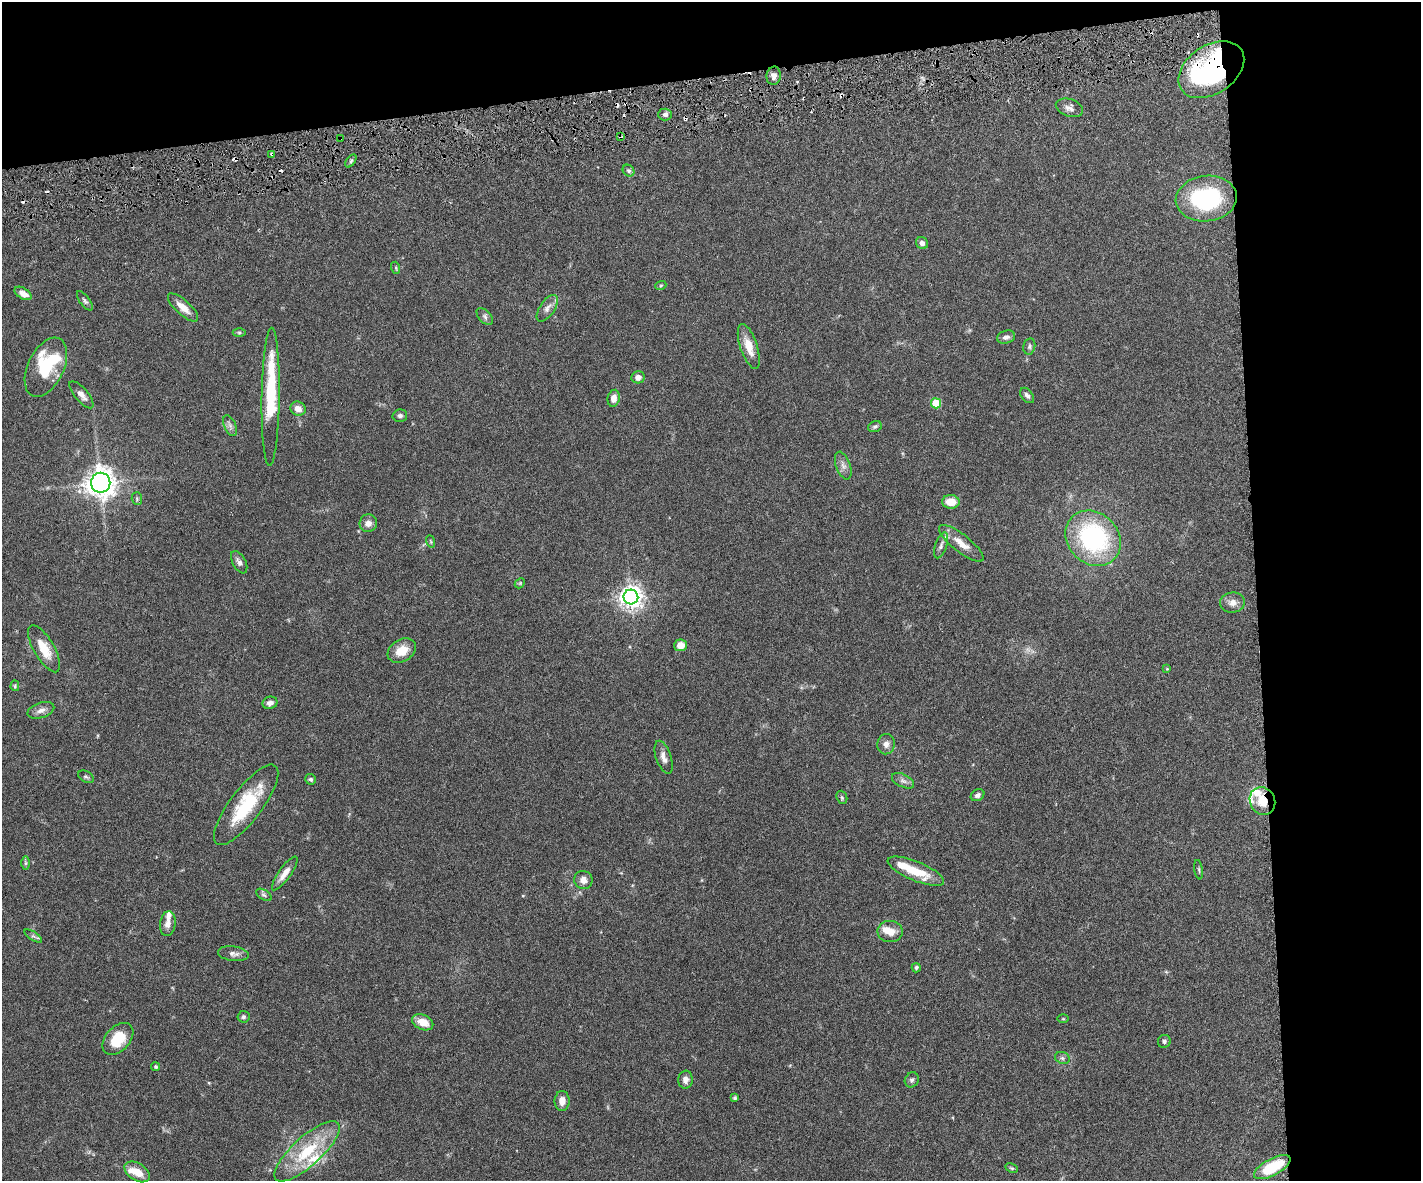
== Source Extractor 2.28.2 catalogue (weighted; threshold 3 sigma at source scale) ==
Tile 3 of 3 x 4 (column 3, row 1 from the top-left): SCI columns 2994-4412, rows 3597-4775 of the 4677 x 4892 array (HDU 1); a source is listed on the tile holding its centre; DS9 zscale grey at full resolution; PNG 1423 x 1183 px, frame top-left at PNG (2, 2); each listed source drawn as its Kron ellipse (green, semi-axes under 4 px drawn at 4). Shown black and unused: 18% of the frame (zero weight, under 3 of 6 exposures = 5% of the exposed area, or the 3 px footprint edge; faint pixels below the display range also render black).
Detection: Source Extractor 2.28.2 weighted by HDU 2 'WHT'; one run over the whole footprint, this tile lists its part. Background 0.0471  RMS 0.0026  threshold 0.0107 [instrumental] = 3 sigma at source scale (4.09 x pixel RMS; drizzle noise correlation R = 1.36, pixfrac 0.8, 0.05/0.05 arcsec/px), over >= 5 px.
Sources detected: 109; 10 cosmic-ray / hot-pixel residue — neither listed nor drawn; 11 inside a brighter listed object's ellipse — not listed separately; the other 88 listed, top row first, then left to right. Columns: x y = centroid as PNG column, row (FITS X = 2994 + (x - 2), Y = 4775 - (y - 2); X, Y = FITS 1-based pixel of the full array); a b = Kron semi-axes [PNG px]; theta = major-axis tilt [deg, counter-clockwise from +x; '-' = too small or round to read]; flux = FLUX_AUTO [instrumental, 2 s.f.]
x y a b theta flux
1211 70 36 24 34 47
774 76 9 7 81 1.3
1069 108 14 8 -19 1.4
665 114 7 6 - 0.71
620 136 3 2 - 0.31
340 139 3 2 - 0.3
272 154 3 3 - 0.42
351 161 7 4 53 0.45
629 171 6 5 - 0.61
1206 199 31 22 6 26
922 243 6 5 - 0.89
396 268 6 4 -72 0.32
661 285 5 3 - 0.28
23 293 9 5 -32 1.8
85 301 11 5 -53 0.6
183 307 19 7 -42 2.8
547 308 15 7 56 1.4
485 316 10 6 -47 0.69
239 332 6 4 0 0.35
1006 337 9 6 14 0.96
749 346 23 8 -72 3.8
1029 346 8 6 78 0.54
46 367 32 18 64 11
638 377 6 6 - 1.4
81 395 17 6 -49 1.5
1027 395 9 5 -52 0.7
271 397 69 9 89 16
614 398 8 6 78 1.7
936 403 5 5 - 7.9
298 409 8 7 - 1.8
400 416 7 6 - 0.61
230 426 11 5 -65 0.88
875 426 7 5 21 0.53
843 466 14 7 -70 1.3
101 483 10 9 - 270
137 499 6 5 - 0.4
951 502 8 7 - 3.5
368 523 9 8 - 1.5
1093 538 30 25 -44 32
430 541 6 4 -70 0.31
961 543 27 8 -38 3.2
941 545 13 6 71 0.92
239 562 12 6 -61 0.97
520 583 6 4 47 0.29
631 597 7 7 - 190
1232 603 12 10 7 1.8
681 645 6 6 - 2.7
44 649 26 10 -60 4.8
402 651 15 11 31 4.1
1167 669 4 4 - 0.22
15 686 5 4 - 0.3
270 703 7 6 - 1.1
41 710 14 7 18 1.4
886 744 10 9 - 1.4
664 757 17 7 -71 1.6
86 777 8 5 -28 0.48
311 779 5 5 - 0.52
903 781 12 6 -25 0.98
977 795 7 5 33 0.76
842 797 7 5 -70 0.42
1262 801 14 12 -65 3.8
246 805 49 16 53 14
26 863 7 4 90 0.44
1199 870 10 3 -81 0.38
916 871 30 9 -22 6.4
285 873 20 6 54 2.2
583 880 9 9 - 1.6
264 895 9 5 -31 0.49
168 924 13 7 81 1.5
890 932 12 10 -3 2.6
33 936 10 4 -32 0.53
233 954 15 7 -7 1.2
916 968 5 4 - 0.41
243 1017 6 6 - 0.46
1063 1019 5 3 - 0.21
423 1022 11 7 -24 3.3
118 1039 18 12 47 7.3
1164 1041 7 6 - 0.57
1062 1058 8 6 -22 0.61
156 1067 4 4 - 0.35
685 1080 9 7 84 1.3
912 1080 8 6 57 0.7
735 1098 4 3 - 0.38
562 1101 10 7 90 1.7
307 1151 42 14 42 12
1272 1167 20 8 28 11
1012 1168 6 4 -26 0.33
137 1172 14 8 -33 3.4
Overlapping masked pixels (flux is a lower limit): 5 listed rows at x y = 1211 70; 620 136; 340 139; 272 154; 1262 801